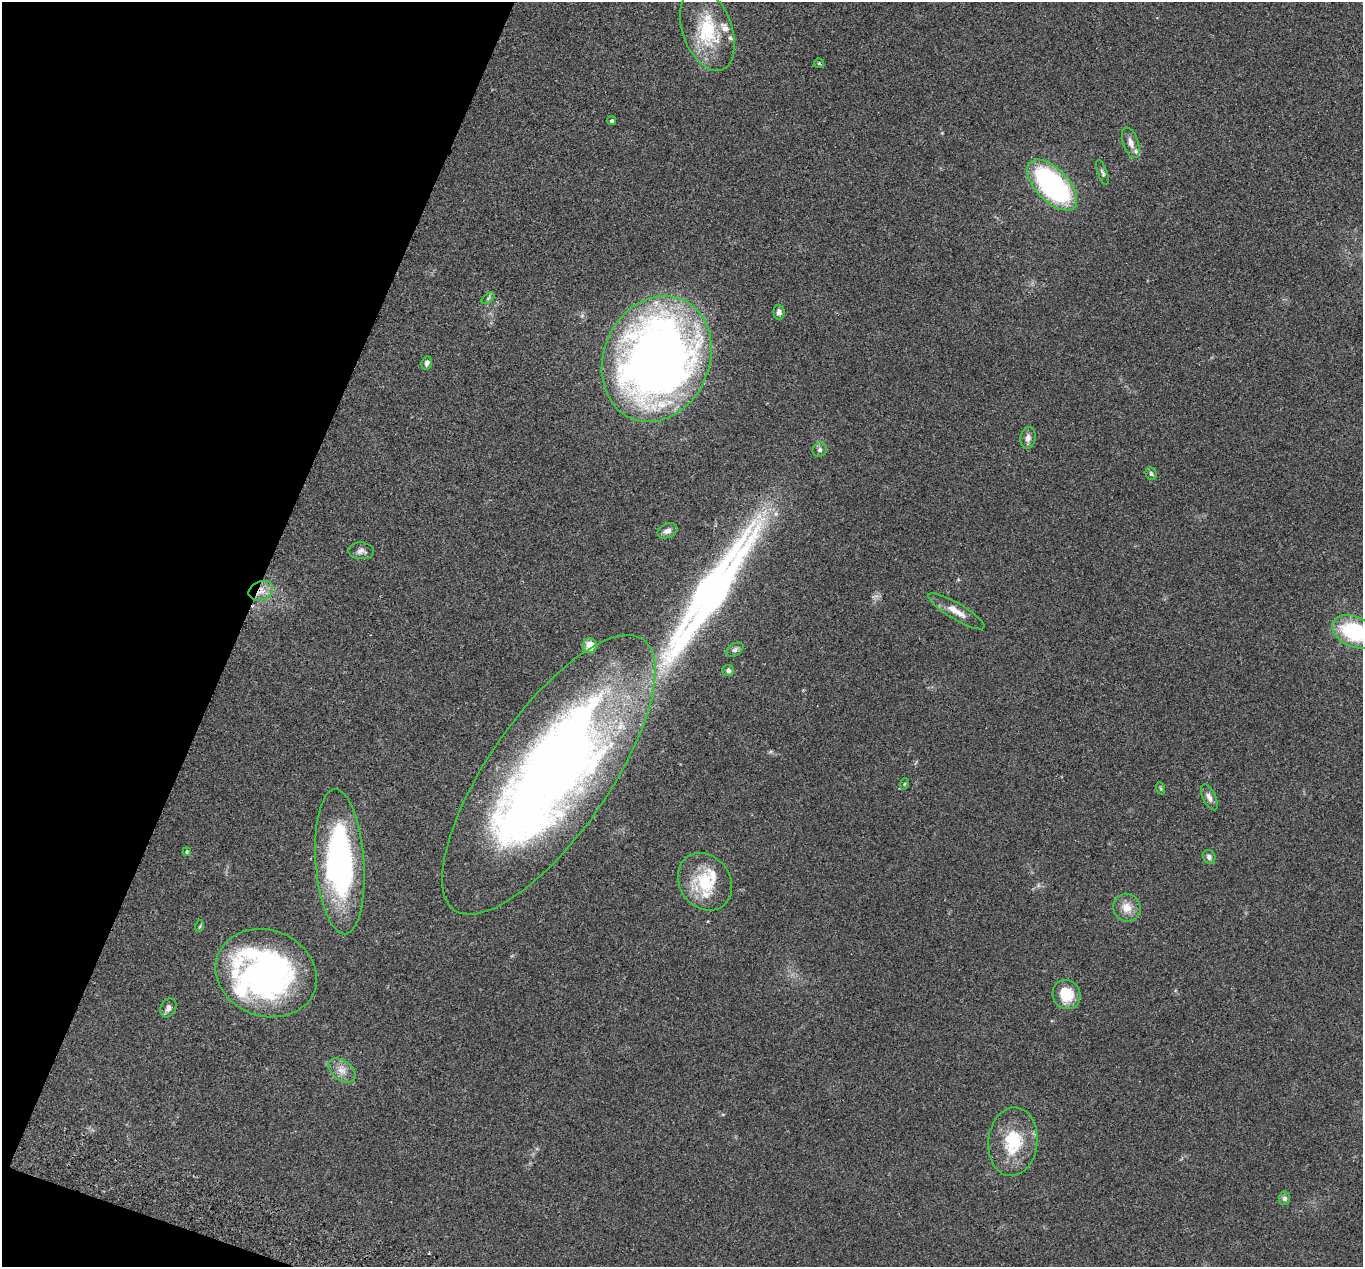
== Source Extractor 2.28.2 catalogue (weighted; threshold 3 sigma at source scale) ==
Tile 9 of 4 x 4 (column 1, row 3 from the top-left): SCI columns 27-1387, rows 1457-2721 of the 5499 x 5574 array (HDU 1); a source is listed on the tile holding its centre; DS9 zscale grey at full resolution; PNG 1365 x 1269 px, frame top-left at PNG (2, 2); each listed source drawn as its Kron ellipse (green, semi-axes under 4 px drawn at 4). Shown black and unused: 18% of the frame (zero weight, under 2 of 3 exposures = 3% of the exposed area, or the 3 px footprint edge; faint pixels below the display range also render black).
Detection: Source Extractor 2.28.2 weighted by HDU 2 'WHT'; one run over the whole footprint, this tile lists its part. Background 0.0941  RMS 0.0088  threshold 0.0396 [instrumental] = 3 sigma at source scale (4.5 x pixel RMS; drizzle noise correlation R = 1.50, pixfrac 1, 0.05/0.05 arcsec/px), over >= 5 px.
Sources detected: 47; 2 inside a brighter object's white glare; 1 cosmic-ray / hot-pixel residue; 1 long thin detection or spike segment (spike, bleed or trail) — neither listed nor drawn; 6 inside a brighter listed object's ellipse — not listed separately; the other 37 listed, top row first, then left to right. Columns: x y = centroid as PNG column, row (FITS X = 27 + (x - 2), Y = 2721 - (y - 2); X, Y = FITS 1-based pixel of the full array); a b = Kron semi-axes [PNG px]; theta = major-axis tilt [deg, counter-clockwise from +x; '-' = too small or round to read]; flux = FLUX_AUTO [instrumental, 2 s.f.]
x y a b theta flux
707 29 43 25 -71 48
819 63 5 4 - 0.87
612 121 4 4 - 2.1
1131 143 16 7 -71 6.5
1102 172 13 4 -70 2.2
1052 185 31 16 -45 160
488 298 8 4 38 1.4
779 312 7 5 -87 3.1
657 359 65 53 66 780
427 363 7 5 78 3
1028 438 11 7 81 4.5
820 450 7 7 - 2.5
1151 474 6 5 - 1.7
667 531 10 7 23 4.2
361 551 13 8 -3 3.7
261 591 12 9 23 8.3
956 611 32 8 -31 10
1354 632 23 15 -24 70
590 646 7 7 - 11
735 650 9 6 31 2.4
728 670 6 5 - 2.9
549 775 165 60 55 940
904 784 6 3 70 0.87
1160 788 6 4 -70 1.1
1209 797 14 6 -64 3.9
187 852 4 4 - 1.2
1209 857 7 6 - 2.4
340 862 73 24 -86 200
705 882 30 25 -55 39
1127 908 14 13 - 9.7
200 926 6 3 71 0.88
266 973 52 43 -21 280
1066 994 15 13 -60 21
168 1008 10 7 62 3.9
342 1070 15 9 -36 7.5
1013 1142 34 24 84 40
1284 1198 7 6 - 2.6
Overlapping masked pixels (flux is a lower limit): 2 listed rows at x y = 261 591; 549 775
Isophote crosses this tile's border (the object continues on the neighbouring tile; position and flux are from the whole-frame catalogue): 1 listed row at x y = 1354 632